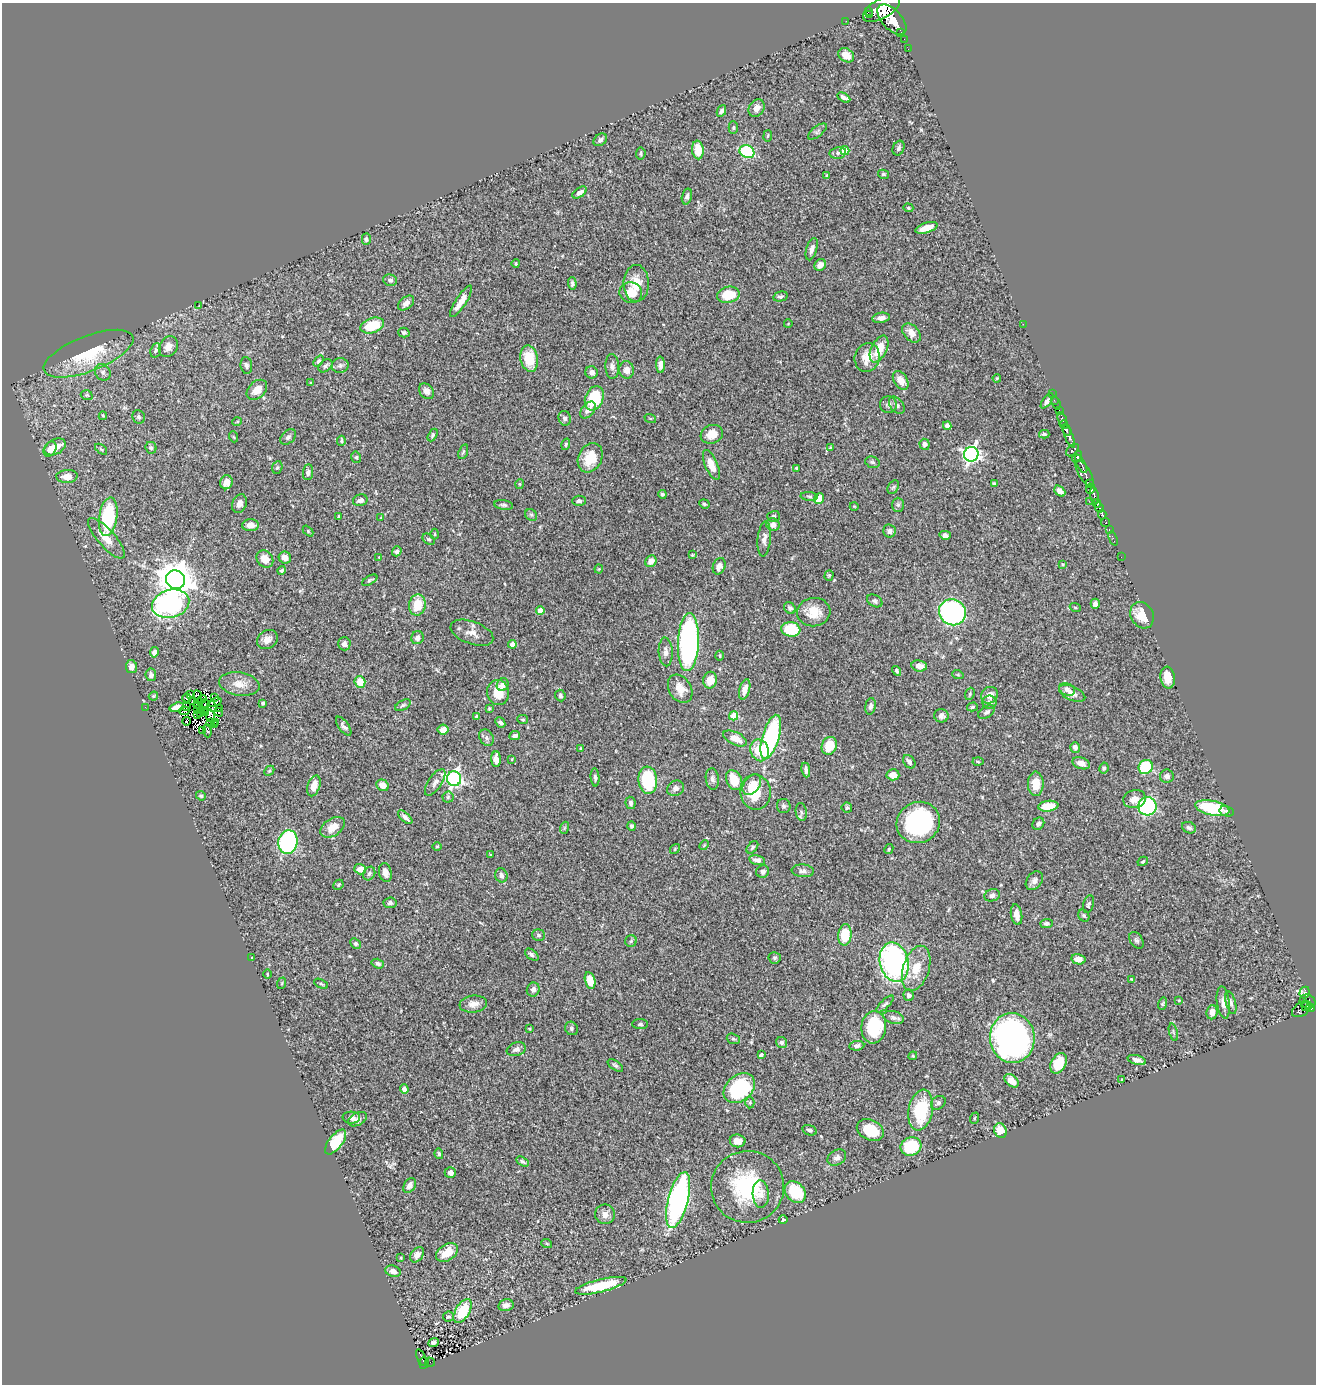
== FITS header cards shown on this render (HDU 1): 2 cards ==
NAXIS1  =                 1314
NAXIS2  =                 1382

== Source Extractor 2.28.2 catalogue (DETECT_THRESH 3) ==
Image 1314 x 1382 px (HDU 1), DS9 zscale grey, 1 PNG px = 1 image px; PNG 1318 x 1386 px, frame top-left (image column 1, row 1382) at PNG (2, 3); each listed source drawn as its Kron ellipse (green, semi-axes under 4 px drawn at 4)
Background 0.444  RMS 0.024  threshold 0.0717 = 3 sigma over >= 5 px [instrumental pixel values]
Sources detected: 410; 4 with non-positive FLUX_AUTO (blend fragments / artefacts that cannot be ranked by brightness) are neither listed nor drawn; the other 406 listed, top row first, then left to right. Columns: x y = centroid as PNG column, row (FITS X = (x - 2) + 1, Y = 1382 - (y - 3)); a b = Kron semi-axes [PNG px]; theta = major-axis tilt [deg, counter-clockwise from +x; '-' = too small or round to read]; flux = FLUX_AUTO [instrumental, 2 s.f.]
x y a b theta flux
882 9 21 9 29 1900
868 11 4 2 - 130
869 15 3 2 - 96
892 19 18 10 -47 2000
846 21 2 2 - 4.6
901 33 3 3 - 77
904 39 2 2 - 28
908 49 2 2 - 7.2
846 55 8 6 -36 14
844 97 7 3 -30 5.1
757 108 9 7 60 11
721 111 6 4 63 4.4
733 127 6 4 90 2.3
817 132 11 5 38 4.2
768 136 6 3 80 1.7
600 140 7 5 40 5.1
899 148 7 5 67 4.1
698 150 9 6 -84 30
845 151 4 4 - 30
747 152 8 6 -27 110
641 153 6 5 - 2.6
838 153 8 5 10 5.2
883 174 5 4 - 2.4
827 176 4 3 - 2.1
580 192 8 4 33 7.1
687 196 8 5 76 4.4
908 208 5 4 - 1.9
926 228 11 5 18 20
366 239 6 4 88 3.4
812 249 11 5 73 6.4
516 264 4 3 - 1.7
820 265 6 5 - 8.8
390 280 7 5 -16 4.1
572 283 6 4 -87 3.7
636 283 18 12 90 30
631 293 11 10 - 24
728 295 11 8 13 38
780 297 7 5 14 3.3
461 301 18 5 57 18
406 303 9 6 40 8.1
199 306 2 2 - 0.89
881 318 9 5 8 7.8
788 324 4 3 - 1
1023 324 2 2 - 97
372 326 12 7 18 49
404 332 6 4 -15 3
911 333 11 7 -47 15
168 347 11 9 58 12
879 349 14 7 64 30
156 350 7 5 70 3.3
88 354 48 17 21 85
867 357 14 12 74 23
529 359 13 8 -80 46
318 361 6 4 50 3
246 365 8 6 -83 4.7
660 365 8 4 -87 7.8
325 366 8 5 41 4.2
340 366 8 7 - 5.3
612 366 12 7 -88 6.5
627 370 8 7 - 11
103 372 9 7 -54 5
592 372 6 6 - 6.9
997 378 4 3 - 1.5
901 380 10 6 -57 16
311 383 4 3 - 1.7
257 390 12 8 43 17
427 391 8 6 -49 8.1
1052 394 2 2 - 3.4
87 395 6 4 -18 2.2
594 398 12 9 68 67
1054 400 2 2 - 4.2
1047 401 9 4 52 5.3
1056 403 6 2 -71 8.1
888 405 8 8 - 5.8
897 405 10 6 -51 5.3
588 410 10 6 51 8.5
1059 410 2 2 - 6
103 416 4 4 - 1.6
139 417 7 6 - 3.4
565 418 7 6 - 4.4
650 418 6 4 -19 1.7
1062 419 7 3 -71 100
237 422 5 3 - 1.4
1064 424 4 3 - 39
947 426 4 4 - 9.9
1066 430 6 4 -74 220
712 434 11 9 20 17
1044 434 5 3 - 3.1
433 435 7 4 61 2.7
1069 436 12 3 -68 270
234 437 5 3 - 1.5
288 437 9 6 44 4.5
341 441 5 3 - 1.9
566 444 6 3 72 2.4
925 444 5 5 - 5.6
55 447 11 7 29 21
151 448 6 5 - 2.6
830 448 4 3 - 1.4
50 449 8 6 60 9.8
101 449 7 3 -37 1.8
1072 450 7 4 44 52
463 452 8 4 71 2.5
971 454 7 7 - 510
356 457 6 4 -75 2.3
1077 457 6 4 55 160
590 458 15 11 62 38
872 462 7 5 -16 3.6
1081 464 10 4 -62 100
711 465 16 6 -67 22
277 467 6 5 - 2.5
796 468 3 3 - 1.6
308 472 8 5 83 5.1
1085 473 15 6 -60 290
67 476 10 6 3 12
226 482 7 6 - 11
1089 483 4 3 - 92
520 484 5 3 - 1.6
994 484 4 3 - 2.4
893 487 7 5 58 2.5
1090 489 5 4 - 320
1060 491 6 4 -42 8.6
662 494 4 3 - 2.7
1094 495 8 3 -81 120
809 496 9 3 -5 2.8
819 499 6 5 - 23
360 500 7 5 16 7.4
579 501 7 5 3 3.9
1089 501 3 2 - 4.7
1097 503 5 3 - 190
239 504 9 7 67 8.2
704 504 5 4 - 2.1
504 505 9 5 -9 4.1
898 505 7 6 - 3
854 506 4 3 - 1.2
1099 507 5 3 - 140
531 515 6 5 - 2.7
1102 515 5 3 - 82
773 516 6 5 - 2.7
108 517 19 9 82 110
339 517 4 3 - 2.7
381 518 4 3 - 1.4
1106 523 4 3 - 75
251 525 8 6 1 13
773 525 7 6 - 11
1109 529 3 2 - 33
308 531 6 4 -47 1.8
890 531 6 6 - 4.9
435 534 5 3 - 1.9
945 535 6 4 -14 5.3
106 538 26 8 -48 22
429 539 7 4 -38 2.8
764 539 17 6 85 9.2
1113 539 7 3 -69 26
397 551 5 4 - 5
692 555 4 3 - 1.4
379 557 4 4 - 1.3
1121 557 2 2 - 4.5
285 558 6 6 - 13
265 559 9 7 -52 19
651 561 6 5 - 12
1063 564 3 3 - 1.4
719 566 8 6 67 10
599 569 4 4 - 1.6
282 570 4 4 - 2.6
829 575 5 4 - 2.4
175 580 10 9 - 3500
370 580 8 4 30 3.1
875 601 8 5 -29 4.2
171 604 19 14 15 260
1095 604 5 4 - 7.3
417 605 10 8 80 38
1075 607 6 3 -20 1.7
790 608 6 5 - 4.5
540 611 4 4 - 23
814 612 16 14 6 29
952 612 13 13 - 290
1142 615 14 11 -61 28
791 629 9 7 -9 63
472 633 22 11 -20 15
417 638 6 6 - 7.7
267 640 11 9 34 11
688 642 29 10 87 440
344 644 6 6 - 6.1
512 644 4 4 - 9.5
154 652 5 4 - 6.3
666 652 14 7 -87 8.7
720 656 5 2 - 1.4
919 666 8 5 -8 12
131 667 6 5 - 8.5
897 671 5 4 - 3.1
151 675 6 5 - 4.8
958 675 6 3 -19 1.8
1168 677 11 7 -82 17
710 680 8 7 - 21
360 682 6 5 - 25
239 684 20 11 -9 19
503 685 6 5 - 12
680 689 15 11 -59 19
745 689 10 5 74 14
1067 689 8 6 -21 5.8
498 693 13 11 -73 31
1072 693 14 7 -24 13
190 694 3 2 - 0.23
970 694 6 4 71 2.1
560 695 6 5 - 3.8
989 695 9 8 - 13
153 696 5 3 - 1.8
198 697 7 3 -83 1.3
187 698 4 4 - 1.8
214 698 3 2 - 2
202 699 4 2 - 0.61
193 700 3 2 - 1.9
215 702 6 2 23 3.8
989 702 7 6 - 6.3
263 703 3 3 - 3.2
198 704 5 2 - 1.5
205 704 4 2 - 1.6
403 705 8 4 29 3.3
212 706 6 4 -64 2
870 706 8 5 81 5.3
145 707 2 2 - 19
177 707 7 4 17 8.9
186 707 3 2 - 0.63
972 707 5 4 - 2.2
197 709 4 2 - 3.1
219 709 3 3 - 4.6
489 709 4 3 - 1.8
184 711 5 2 - 1.1
200 712 3 3 - 1.4
219 712 5 2 - 0.11
987 712 9 5 30 3.9
206 713 3 2 - 1.4
197 715 3 2 - 2.2
210 716 6 4 -78 2
477 716 4 3 - 3.5
734 716 4 4 - 42
941 716 7 7 - 6.1
523 719 5 4 - 1.9
187 721 4 2 - 2.7
216 722 3 2 - 2.3
500 722 6 4 -49 4.5
210 723 4 2 - 0.88
214 725 3 2 - 1.3
344 726 11 5 -54 5.5
202 730 2 2 - 1.3
443 730 5 5 - 13
207 731 7 4 -83 12
515 736 5 4 - 5.2
771 737 23 8 74 200
486 738 8 6 -57 4.7
735 738 13 6 -26 21
829 746 9 7 70 34
1075 747 5 5 - 5.1
581 748 4 3 - 1.6
760 750 11 9 -68 43
496 759 8 5 -88 12
512 759 3 2 - 1.5
909 762 7 5 -52 6.1
978 762 5 3 - 1.6
1081 763 9 5 -19 12
1146 767 7 6 - 74
1104 768 5 4 - 3.1
806 770 7 4 -80 4.8
269 771 5 4 - 2.1
893 775 6 5 - 15
1167 776 7 6 - 5.7
595 777 9 4 -86 4
454 779 7 7 - 450
712 779 11 6 -83 6.1
648 780 13 9 -84 110
734 780 11 7 -62 35
435 782 15 6 56 7.4
1036 784 12 8 -90 26
382 785 6 5 - 13
752 785 11 7 52 14
314 786 11 6 71 21
676 788 9 7 35 7.2
756 792 18 15 -80 53
201 796 5 4 - 2.6
448 797 5 5 - 2.7
1135 799 11 9 14 14
631 803 6 5 - 4.7
784 806 7 7 - 4
1048 806 10 5 7 30
1147 806 9 9 - 220
847 808 5 5 - 3.1
1212 808 17 7 -12 97
1227 811 7 5 -14 3.9
801 812 9 5 -82 4.1
405 817 9 4 -43 6.5
918 822 22 20 27 220
1038 824 7 5 53 4.3
632 826 5 4 - 3
333 827 14 8 33 20
564 828 6 4 71 2
1189 828 7 5 -25 4.6
288 842 12 9 76 230
704 845 5 4 - 1.8
437 846 4 3 - 1.3
752 847 7 4 47 2.8
675 849 5 4 - 1.8
889 849 5 3 - 1.8
491 855 4 3 - 1.3
757 860 8 5 -12 7.7
1143 861 5 4 - 2.1
360 869 6 5 - 15
763 871 6 6 - 4.9
803 871 11 6 -5 5.9
385 873 9 6 -80 9.6
369 874 7 5 60 3.5
501 875 7 6 - 4.9
1034 881 10 7 51 7.5
338 885 5 4 - 2
992 895 8 6 20 5.3
390 903 6 5 - 4.3
1089 904 9 5 73 3.6
1016 915 10 5 -79 13
1084 916 6 5 - 2.9
1046 923 6 4 1 4.4
539 935 6 5 - 3.3
845 935 11 6 86 49
1136 940 9 6 -56 4.2
631 941 6 5 - 2.6
355 944 6 4 -42 2.8
532 955 8 4 -38 4.4
251 958 2 2 - 1.1
775 958 6 5 - 3.1
1078 959 7 5 -12 14
894 962 20 14 -76 420
378 964 6 4 -17 4.4
916 968 23 13 73 35
267 974 4 3 - 1.2
1131 979 4 3 - 1.2
590 981 9 5 -78 23
282 983 6 3 72 1.8
321 984 7 3 -29 2
533 990 7 6 - 6.2
1305 992 6 5 - 120
908 995 6 5 - 3.5
1179 1000 3 3 - 1.4
1223 1002 16 6 -83 10
1308 1002 8 6 -25 110
1231 1003 12 5 -74 4.8
473 1004 14 8 7 11
885 1004 11 4 44 3.5
1162 1004 6 4 72 2.1
1305 1006 4 3 - 130
1310 1008 5 4 - 240
1302 1009 11 6 35 210
1212 1012 7 5 84 10
894 1017 10 6 -15 5.9
640 1024 8 5 -2 3.3
874 1027 16 12 83 92
571 1028 7 6 - 3.4
529 1029 3 2 - 1.7
1173 1032 9 3 -75 2.1
1012 1038 25 22 -83 510
733 1039 7 5 -19 2.7
782 1042 6 5 - 4.1
857 1046 7 4 8 5.1
516 1049 10 6 19 6.9
761 1055 4 3 - 2.3
913 1056 4 4 - 2
1137 1060 9 4 -16 7.5
1059 1063 11 7 62 43
615 1065 9 4 -34 3.3
1122 1079 4 2 - 1.1
1012 1081 8 5 -40 18
739 1088 17 12 41 150
404 1089 4 4 - 7.8
750 1103 6 4 88 2.5
938 1103 8 6 36 4
921 1110 20 12 79 96
351 1118 9 6 -3 5.4
975 1118 6 3 70 1.4
358 1119 10 6 26 8.3
810 1130 7 5 -17 4.5
870 1130 14 10 -26 43
1000 1131 7 6 - 29
738 1141 8 6 -8 11
336 1142 15 7 52 49
911 1146 10 9 - 77
439 1154 5 4 - 2.8
837 1158 10 7 32 6.7
522 1162 7 4 -31 3.4
450 1173 5 5 - 9.3
410 1185 8 5 58 7.5
748 1187 36 36 - 120
795 1192 12 9 -48 63
761 1194 14 8 -87 12
678 1200 29 10 75 360
605 1214 10 10 - 9.5
783 1220 4 4 - 2.3
547 1244 5 3 - 1.7
447 1253 12 8 35 26
417 1255 8 6 53 8.1
401 1258 3 2 - 1.4
393 1271 8 5 -18 7.5
601 1286 26 6 14 65
506 1305 7 5 13 7.5
463 1311 13 7 59 65
448 1317 5 5 - 3.4
434 1342 5 3 - 5.7
421 1357 8 3 -66 52
430 1362 5 2 - 2.7
424 1363 6 4 71 63
At the frame edge (FLAGS 8, measured only in part): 1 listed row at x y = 882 9
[4 non-positive-flux detections neither listed nor drawn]